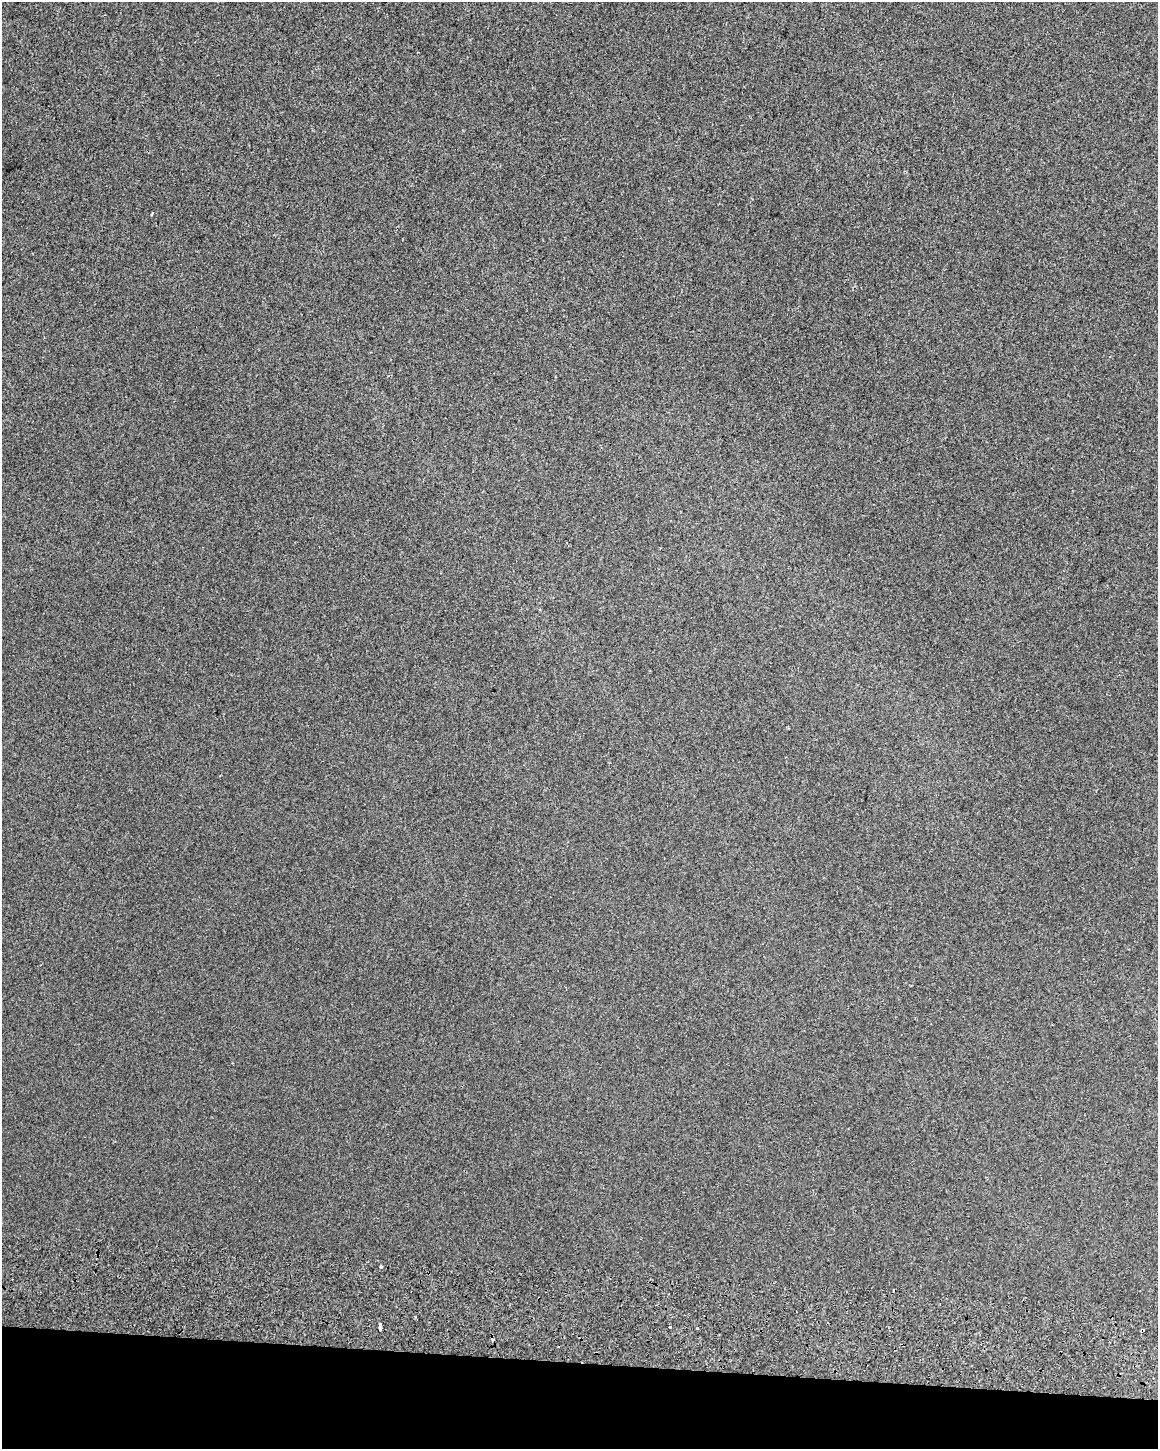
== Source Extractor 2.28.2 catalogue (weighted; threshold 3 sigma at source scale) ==
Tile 11 of 4 x 3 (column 3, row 3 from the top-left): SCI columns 2354-3509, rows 329-1775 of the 4714 x 5054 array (HDU 1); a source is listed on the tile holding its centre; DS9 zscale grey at full resolution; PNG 1160 x 1451 px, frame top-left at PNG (2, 2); no overlay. Shown black and unused: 6% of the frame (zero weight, under 2 of 3 exposures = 6% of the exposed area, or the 3 px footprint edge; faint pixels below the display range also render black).
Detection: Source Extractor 2.28.2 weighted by HDU 2 'WHT'; one run over the whole footprint, this tile lists its part. Background 7.14e-04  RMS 0.0061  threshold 0.0275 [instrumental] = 3 sigma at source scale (4.5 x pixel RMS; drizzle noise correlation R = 1.50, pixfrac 1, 0.0396/0.0396 arcsec/px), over >= 5 px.
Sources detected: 8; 2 cosmic-ray / hot-pixel residue — not listed; the other 6 listed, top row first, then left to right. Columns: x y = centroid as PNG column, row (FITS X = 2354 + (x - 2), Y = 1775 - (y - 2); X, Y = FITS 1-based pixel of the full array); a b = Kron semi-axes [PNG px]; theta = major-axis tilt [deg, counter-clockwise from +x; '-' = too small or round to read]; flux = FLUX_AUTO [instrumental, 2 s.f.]
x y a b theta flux
152 214 3 2 - 1.2
381 1267 3 3 - 2.9
415 1317 3 3 - 0.54
670 1326 3 3 - 1.4
380 1327 7 3 -87 9.4
697 1328 3 3 - 2.2